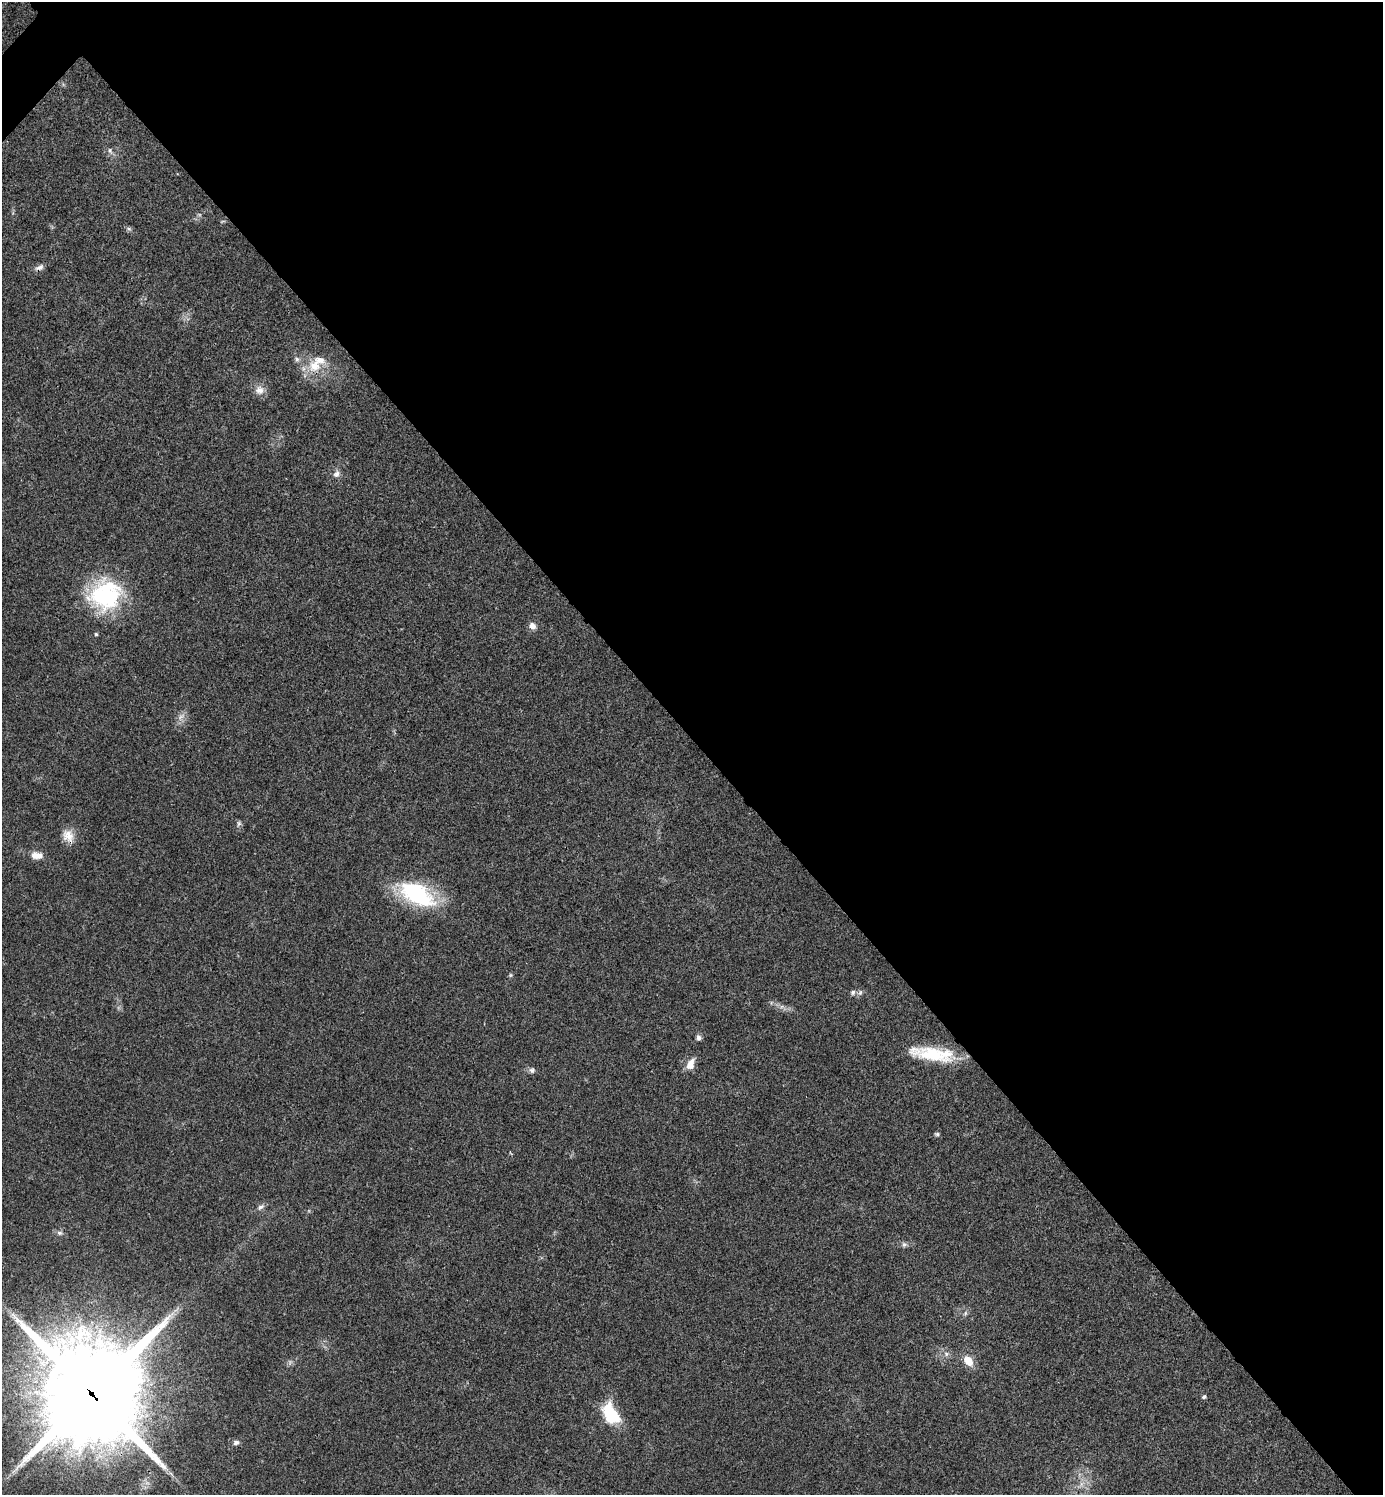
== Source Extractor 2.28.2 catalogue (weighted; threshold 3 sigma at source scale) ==
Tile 8 of 4 x 4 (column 4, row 2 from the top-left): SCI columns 4303-5683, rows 2995-4487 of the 5984 x 5984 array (HDU 1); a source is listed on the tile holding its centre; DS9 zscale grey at full resolution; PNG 1385 x 1497 px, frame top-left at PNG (2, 2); no overlay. Shown black and unused: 50% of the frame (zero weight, under 3 of 4 exposures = <1% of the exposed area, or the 3 px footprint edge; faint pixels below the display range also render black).
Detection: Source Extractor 2.28.2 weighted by HDU 2 'WHT'; one run over the whole footprint, this tile lists its part. Background 0.0203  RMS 0.004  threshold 0.0182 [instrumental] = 3 sigma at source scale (4.5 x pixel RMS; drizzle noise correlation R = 1.50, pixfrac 1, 0.05/0.05 arcsec/px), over >= 5 px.
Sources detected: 38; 3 too faint to see at this stretch — not listed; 2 inside a brighter listed object's ellipse — not listed separately; the other 33 listed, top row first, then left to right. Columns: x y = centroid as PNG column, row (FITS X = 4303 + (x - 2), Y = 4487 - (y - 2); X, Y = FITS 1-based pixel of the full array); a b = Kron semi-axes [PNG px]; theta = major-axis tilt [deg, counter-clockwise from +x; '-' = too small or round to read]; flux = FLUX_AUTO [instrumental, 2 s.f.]
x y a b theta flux
110 150 8 7 - 1.3
128 229 7 6 - 0.88
39 267 12 7 25 1.8
297 359 7 7 - 1.2
314 366 19 17 2 9.3
259 390 13 12 - 3.2
337 474 10 8 45 1.9
105 595 39 36 22 42
532 626 9 7 -51 2.4
96 634 4 4 - 0.54
239 824 9 6 76 0.99
68 836 18 14 -58 5
37 855 14 8 -4 4
417 894 39 20 -29 45
511 975 5 5 - 0.57
853 992 7 6 - 1.1
860 992 9 5 70 0.96
782 1007 7 5 1 1.2
698 1038 7 6 - 1.2
932 1054 51 14 -8 21
690 1065 12 10 68 3.5
532 1070 8 7 - 1.2
937 1134 6 4 -26 0.77
261 1207 11 6 39 1.5
59 1233 8 6 -15 1.2
904 1244 8 7 - 1.2
965 1313 7 5 48 0.91
946 1354 8 6 -22 1.3
968 1361 13 9 -54 5.2
92 1393 37 34 56 6800
1204 1397 6 5 - 0.74
611 1414 23 14 -62 20
236 1442 7 6 - 1.2
Overlapping masked pixels (flux is a lower limit): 2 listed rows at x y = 68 836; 92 1393